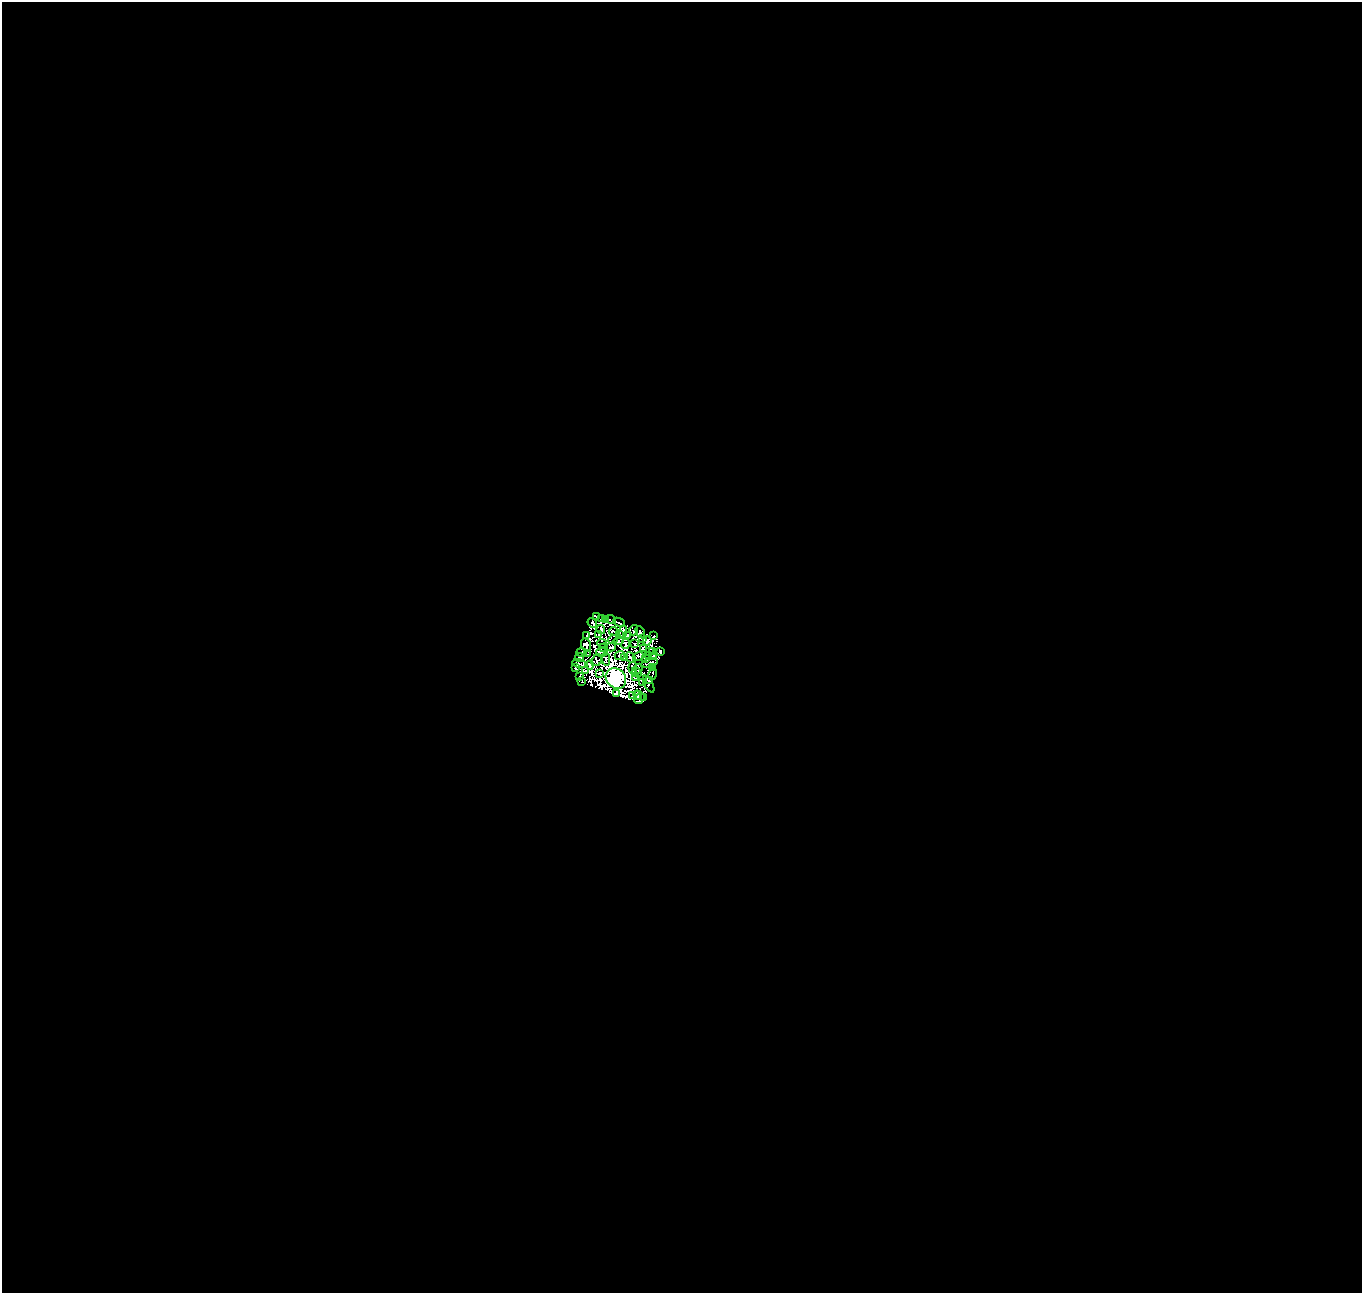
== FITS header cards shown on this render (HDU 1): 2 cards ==
NAXIS1  =                 1360
NAXIS2  =                 1291

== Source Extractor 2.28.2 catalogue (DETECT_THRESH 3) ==
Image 1360 x 1291 px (HDU 1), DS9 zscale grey, 1 PNG px = 1 image px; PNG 1364 x 1295 px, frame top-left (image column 1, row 1291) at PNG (2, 2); each listed source drawn as its Kron ellipse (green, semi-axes under 4 px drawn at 4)
Background 1.05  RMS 1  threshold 3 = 3 sigma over >= 5 px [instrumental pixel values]
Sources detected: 75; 9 with non-positive FLUX_AUTO (blend fragments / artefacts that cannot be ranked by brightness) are neither listed nor drawn; the other 66 listed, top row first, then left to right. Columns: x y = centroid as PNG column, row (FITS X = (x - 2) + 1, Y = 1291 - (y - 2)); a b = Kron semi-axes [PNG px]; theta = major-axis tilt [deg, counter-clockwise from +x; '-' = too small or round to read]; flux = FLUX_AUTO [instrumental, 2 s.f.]
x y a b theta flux
596 617 3 2 - 43
601 619 2 2 - 40
605 619 4 2 - 39
611 620 5 2 - 110
619 622 6 2 -25 48
592 623 5 2 - 110
601 630 4 4 - 26
634 630 5 2 - 60
614 631 4 2 - 40
623 631 6 3 85 33
640 632 6 4 -60 68
619 634 3 2 - 64
587 635 3 3 - 43
599 635 3 2 - 42
628 636 3 2 - 58
654 636 3 2 - 84
643 639 3 2 - 69
613 640 5 2 - 70
618 641 5 3 - 40
647 641 4 3 - 71
602 643 5 2 - 60
625 644 5 2 - 25
634 644 3 2 - 39
586 645 7 5 -74 75
611 647 5 2 - 12
604 648 4 2 - 60
643 649 3 2 - 25
649 651 3 2 - 51
653 651 2 2 - 39
581 652 5 2 - 25
602 652 6 4 -6 82
660 652 4 2 - 110
588 654 4 2 - 40
620 655 5 3 - 21
638 656 5 2 - 72
649 656 3 3 - 51
580 657 4 3 - 20
624 657 3 3 - 110
631 657 6 2 -47 15
654 657 3 2 - 84
645 658 4 2 - 94
606 659 6 2 -79 18
597 660 6 5 - 63
650 663 8 2 15 180
580 664 8 2 -11 54
590 665 4 2 - 84
575 667 3 3 - 57
633 668 6 2 -84 76
652 668 3 2 - 63
638 669 5 2 - 8.8
585 671 4 2 - 27
600 673 2 2 - 79
637 673 5 2 - 2
653 674 6 3 78 94
579 676 3 2 - 14
616 678 11 9 -45 56000
635 678 4 2 - 24
650 681 4 2 - 74
582 682 3 2 - 46
642 683 3 2 - 59
649 684 9 2 -62 81
616 694 4 3 - 81
633 695 2 2 - 92
638 695 4 2 - 110
644 697 3 2 - 33
639 698 6 4 56 76
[9 non-positive-flux detections neither listed nor drawn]